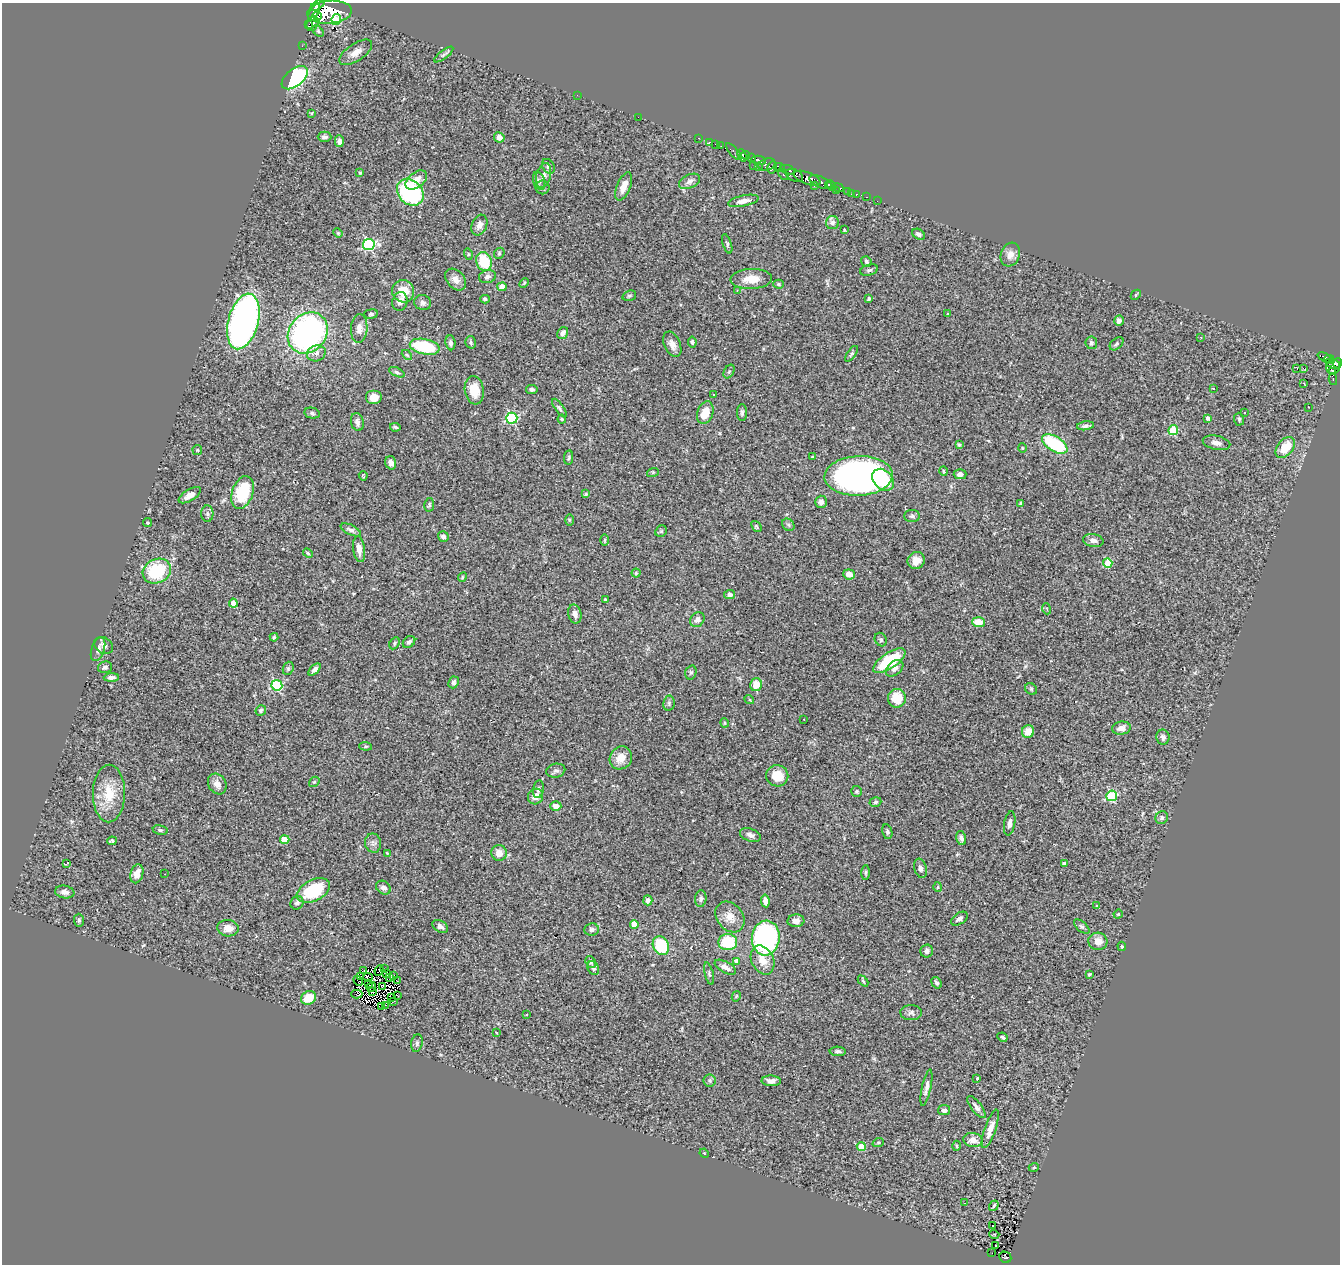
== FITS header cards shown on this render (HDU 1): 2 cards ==
NAXIS1  =                 1338
NAXIS2  =                 1262

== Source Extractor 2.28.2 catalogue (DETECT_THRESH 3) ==
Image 1338 x 1262 px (HDU 1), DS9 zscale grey, 1 PNG px = 1 image px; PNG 1342 x 1266 px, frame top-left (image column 1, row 1262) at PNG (2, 3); each listed source drawn as its Kron ellipse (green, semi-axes under 4 px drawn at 4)
Background 0.674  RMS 0.053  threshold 0.16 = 3 sigma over >= 5 px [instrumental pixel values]
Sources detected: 326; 8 with non-positive FLUX_AUTO (blend fragments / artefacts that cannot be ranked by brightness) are neither listed nor drawn; the other 318 listed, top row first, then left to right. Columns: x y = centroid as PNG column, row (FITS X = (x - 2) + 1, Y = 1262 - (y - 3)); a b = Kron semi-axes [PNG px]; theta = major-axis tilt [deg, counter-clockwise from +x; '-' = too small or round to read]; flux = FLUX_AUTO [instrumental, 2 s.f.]
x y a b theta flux
318 5 8 4 34 270
314 12 10 3 62 380
330 12 22 11 5 1600
317 16 5 3 - 190
336 20 5 4 - 73
309 24 2 2 - 86
313 24 8 5 69 210
318 31 6 4 -46 5.9
302 46 3 2 - 4.2
356 52 19 8 34 30
444 54 11 4 37 7.7
295 78 15 8 38 480
577 95 2 2 - 2.2
311 113 4 3 - 3
638 117 2 2 - 99
324 137 7 5 1 12
499 137 5 5 - 23
699 138 3 2 - 7.2
339 141 6 4 -88 12
709 142 4 3 - 16
716 144 3 2 - 10
721 146 4 2 - 4.5
734 152 10 4 -49 23
742 155 6 3 -71 130
746 156 4 4 - 140
751 158 4 3 - 70
759 160 7 3 -11 180
767 164 9 5 18 75
754 165 3 2 - 3.3
548 166 8 5 -62 9.8
758 166 3 2 - 4.3
772 167 6 4 78 89
779 167 5 3 - 170
788 170 7 4 -21 47
360 173 3 3 - 4.1
783 174 7 3 -48 60
543 175 13 7 74 21
794 175 9 5 -26 140
807 178 14 6 -20 290
416 180 12 7 38 33
539 181 10 5 -73 10
689 181 11 6 26 15
821 182 12 5 -23 160
814 185 3 3 - 26
828 186 4 3 - 64
832 186 6 3 -58 100
542 187 7 7 - 9.6
624 187 15 7 68 36
839 188 5 3 - 24
837 191 3 2 - 12
847 191 4 3 - 41
410 192 15 12 -46 370
851 194 3 2 - 3.2
856 194 3 3 - 15
867 197 3 2 - 7.4
743 201 16 5 12 23
877 201 2 2 - 3.3
832 223 7 6 - 11
479 225 10 7 69 21
844 230 3 3 - 3.4
338 233 5 4 - 3.9
919 234 7 5 -32 9.4
369 244 6 5 - 430
727 244 10 4 -72 7
499 253 6 5 - 5.1
468 254 5 3 - 3.7
1010 255 12 9 71 24
866 261 6 5 - 6.5
484 262 10 7 -67 110
869 270 9 5 15 7.5
487 277 8 6 14 13
456 279 12 8 -49 22
751 279 21 10 2 55
524 283 5 3 - 3.7
778 284 5 4 - 4.7
502 287 4 4 - 47
737 290 2 2 - 2.3
403 291 11 11 - 66
1136 295 6 3 45 3.6
629 296 7 5 16 5.2
485 299 4 3 - 5.8
869 299 4 3 - 8
400 301 9 7 74 17
423 303 8 7 - 12
947 313 3 3 - 15
371 314 7 5 8 6.3
243 321 28 15 75 1500
1119 321 5 5 - 15
359 328 14 8 86 22
308 333 22 18 50 970
563 333 6 5 - 17
1201 337 3 2 - 3.2
471 342 6 5 - 6.8
692 342 5 4 - 6.2
450 343 7 5 -84 9.5
1091 343 6 6 - 8.9
672 344 13 8 -66 25
1117 344 8 5 43 6.8
425 347 15 7 -12 190
316 353 9 8 - 19
851 354 9 3 54 6.2
407 355 6 3 -44 4.3
1325 358 8 3 -25 55
1329 359 5 4 - 34
1329 363 3 3 - 20
1338 363 5 4 - 110
1333 367 7 7 - 190
1297 368 3 3 - 22
1303 368 2 2 - 1300
729 371 7 5 62 6.3
397 372 8 4 -24 6.8
1332 372 4 2 - 29
1333 379 6 3 -80 16
1304 384 3 2 - 2.3
1213 388 3 2 - 2.6
532 389 6 4 -9 9.4
474 390 14 9 -81 63
713 395 3 2 - 7
374 398 8 7 - 34
1308 407 2 2 - 2.2
559 408 11 4 -54 7.8
1245 412 2 2 - 2.7
312 413 7 5 -13 7.7
705 413 12 8 70 52
742 413 8 5 90 8
512 418 5 5 - 370
1208 418 4 3 - 12
562 419 4 4 - 3.6
1239 419 6 5 - 5.9
357 422 9 6 -77 14
1085 426 8 4 7 9.3
395 427 5 3 - 5.8
1173 430 5 5 - 170
1216 443 14 7 -13 18
1055 444 14 7 -31 240
959 445 4 3 - 4.1
1285 447 12 8 50 73
1022 448 4 4 - 3.6
197 450 5 5 - 4.5
569 457 7 4 82 5
812 457 3 3 - 4.1
391 463 7 5 -72 18
943 471 5 3 - 3.7
653 472 6 4 18 4
960 474 6 5 - 14
363 476 4 3 - 3.6
859 476 34 20 2 1600
883 480 12 9 -46 73
243 492 17 10 71 160
586 494 4 3 - 3.7
190 495 12 5 32 25
821 502 6 6 - 12
1021 503 4 3 - 6.2
429 505 7 5 78 6.1
207 514 8 6 -87 8.6
912 516 8 6 0 9.1
569 520 6 4 -90 3.9
147 522 4 3 - 3.3
788 525 7 5 -45 6.9
756 526 6 4 -50 5.8
351 530 11 5 -25 13
661 531 6 5 - 5.7
443 536 5 5 - 10
605 540 6 4 89 4.4
1093 540 10 6 -10 15
359 549 13 6 -83 29
308 553 5 4 - 4.3
916 561 9 8 - 36
1108 563 5 4 - 92
157 571 14 12 25 170
636 573 4 4 - 4.2
849 574 6 5 - 26
462 577 5 4 - 3.8
730 595 5 4 - 12
605 599 3 2 - 2.9
233 603 4 4 - 51
1047 609 5 3 - 3.7
575 614 9 6 -77 17
697 620 8 6 47 15
978 622 6 5 - 58
274 637 4 4 - 4.5
881 640 7 5 -60 6.5
409 642 7 5 39 9.7
394 643 6 4 62 5.4
104 646 10 7 -35 15
98 649 12 6 71 16
889 661 19 7 34 190
105 667 7 5 15 9.2
288 668 7 5 70 6.3
895 668 10 6 43 16
315 670 7 4 44 12
691 672 7 5 74 7.1
111 677 7 4 3 12
454 682 6 5 - 9.5
277 685 5 5 - 320
756 685 6 5 - 50
1031 689 6 5 - 6.3
897 698 9 9 - 76
749 700 5 4 - 4.1
669 703 7 5 80 7.3
261 710 5 5 - 8
804 719 3 2 - 4.6
725 723 4 4 - 3.9
1121 728 9 6 8 24
1028 731 6 6 - 41
1163 737 7 6 - 12
365 746 6 4 -5 4.6
621 758 12 11 - 44
556 771 9 7 11 11
777 776 11 10 - 63
314 782 6 4 41 4.1
217 784 11 8 -59 22
538 789 9 5 80 11
856 791 5 5 - 6
109 793 29 16 89 95
1112 796 5 5 - 260
536 797 8 7 - 28
875 802 6 4 18 6.5
556 806 5 5 - 22
1162 818 6 6 - 8.4
1010 823 12 5 80 13
160 830 7 5 -10 6.5
887 832 7 5 -77 8
750 835 11 6 -21 15
961 838 7 4 -77 10
285 840 5 4 - 70
112 841 5 3 - 5.5
373 843 9 8 - 13
387 853 4 2 - 3
499 853 8 7 - 30
66 864 3 2 - 34
1064 864 4 3 - 16
920 868 10 6 -76 14
866 872 7 3 90 5.7
137 874 10 6 73 29
165 874 3 2 - 2.5
938 887 5 3 - 3.7
383 888 8 6 -34 15
313 891 18 10 26 180
65 892 9 6 -9 16
701 899 8 5 84 10
648 900 5 4 - 17
765 901 6 4 -82 18
297 903 7 6 - 9.9
1097 906 3 3 - 4.5
1118 914 5 4 - 3.6
730 917 17 13 -51 41
959 919 9 5 34 13
79 920 6 5 - 5.8
796 921 8 6 4 22
634 924 4 4 - 57
440 926 8 5 -34 13
1082 927 9 5 -41 8.3
228 928 11 8 -5 29
592 930 7 6 - 9.8
766 938 17 14 83 610
1098 941 9 8 - 35
728 942 9 8 - 130
661 946 10 8 -62 170
1122 946 5 3 - 3.5
927 951 6 6 - 13
762 960 15 11 -64 44
737 961 4 4 - 19
591 962 6 5 - 12
725 967 12 5 -29 17
593 968 7 5 -62 8.7
384 969 2 2 - 3.4
363 971 2 2 - 2.4
379 971 5 2 - 0.79
386 973 3 2 - 2.7
709 974 11 3 -77 6.3
1089 974 3 3 - 4.4
393 975 3 2 - 5.7
360 976 3 2 - 4.8
368 977 5 2 - 1
389 977 3 2 - 5.6
358 981 5 2 - 1.1
397 981 3 3 - 1.8
863 981 6 3 -47 4.2
369 983 2 2 - 3.7
937 983 6 4 -56 7.5
371 987 5 2 - 3.2
382 987 3 2 - 4.7
372 992 3 2 - 3.4
357 994 5 3 - 14
397 995 3 2 - 3.1
736 996 5 4 - 3.6
309 998 8 6 27 67
391 998 3 2 - 1.1
394 1002 4 2 - 3.2
385 1005 2 2 - 1.3
382 1006 2 2 - 67
911 1013 11 7 1 13
527 1014 3 3 - 7.9
497 1033 4 2 - 2.2
1002 1037 5 3 - 7.7
417 1043 9 5 81 7.3
838 1051 8 4 -3 9.3
977 1078 3 3 - 9.2
710 1081 6 6 - 6.4
771 1081 9 5 -2 19
926 1088 18 4 78 16
976 1107 13 5 -52 15
944 1110 6 5 - 11
990 1129 20 5 71 30
973 1140 10 7 -10 25
878 1143 6 3 19 3.9
957 1146 5 3 - 3.9
861 1147 4 4 - 71
704 1153 5 4 - 3.3
1034 1167 5 3 - 3.1
965 1203 3 2 - 10
994 1206 6 3 54 4.9
993 1225 3 3 - 65
994 1234 5 3 - 2.8
996 1246 3 2 - 4.8
992 1253 2 2 - 1.8
1005 1257 6 5 - 62
At the frame edge (FLAGS 8, measured only in part): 2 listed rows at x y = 318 5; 1338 363
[8 non-positive-flux detections neither listed nor drawn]